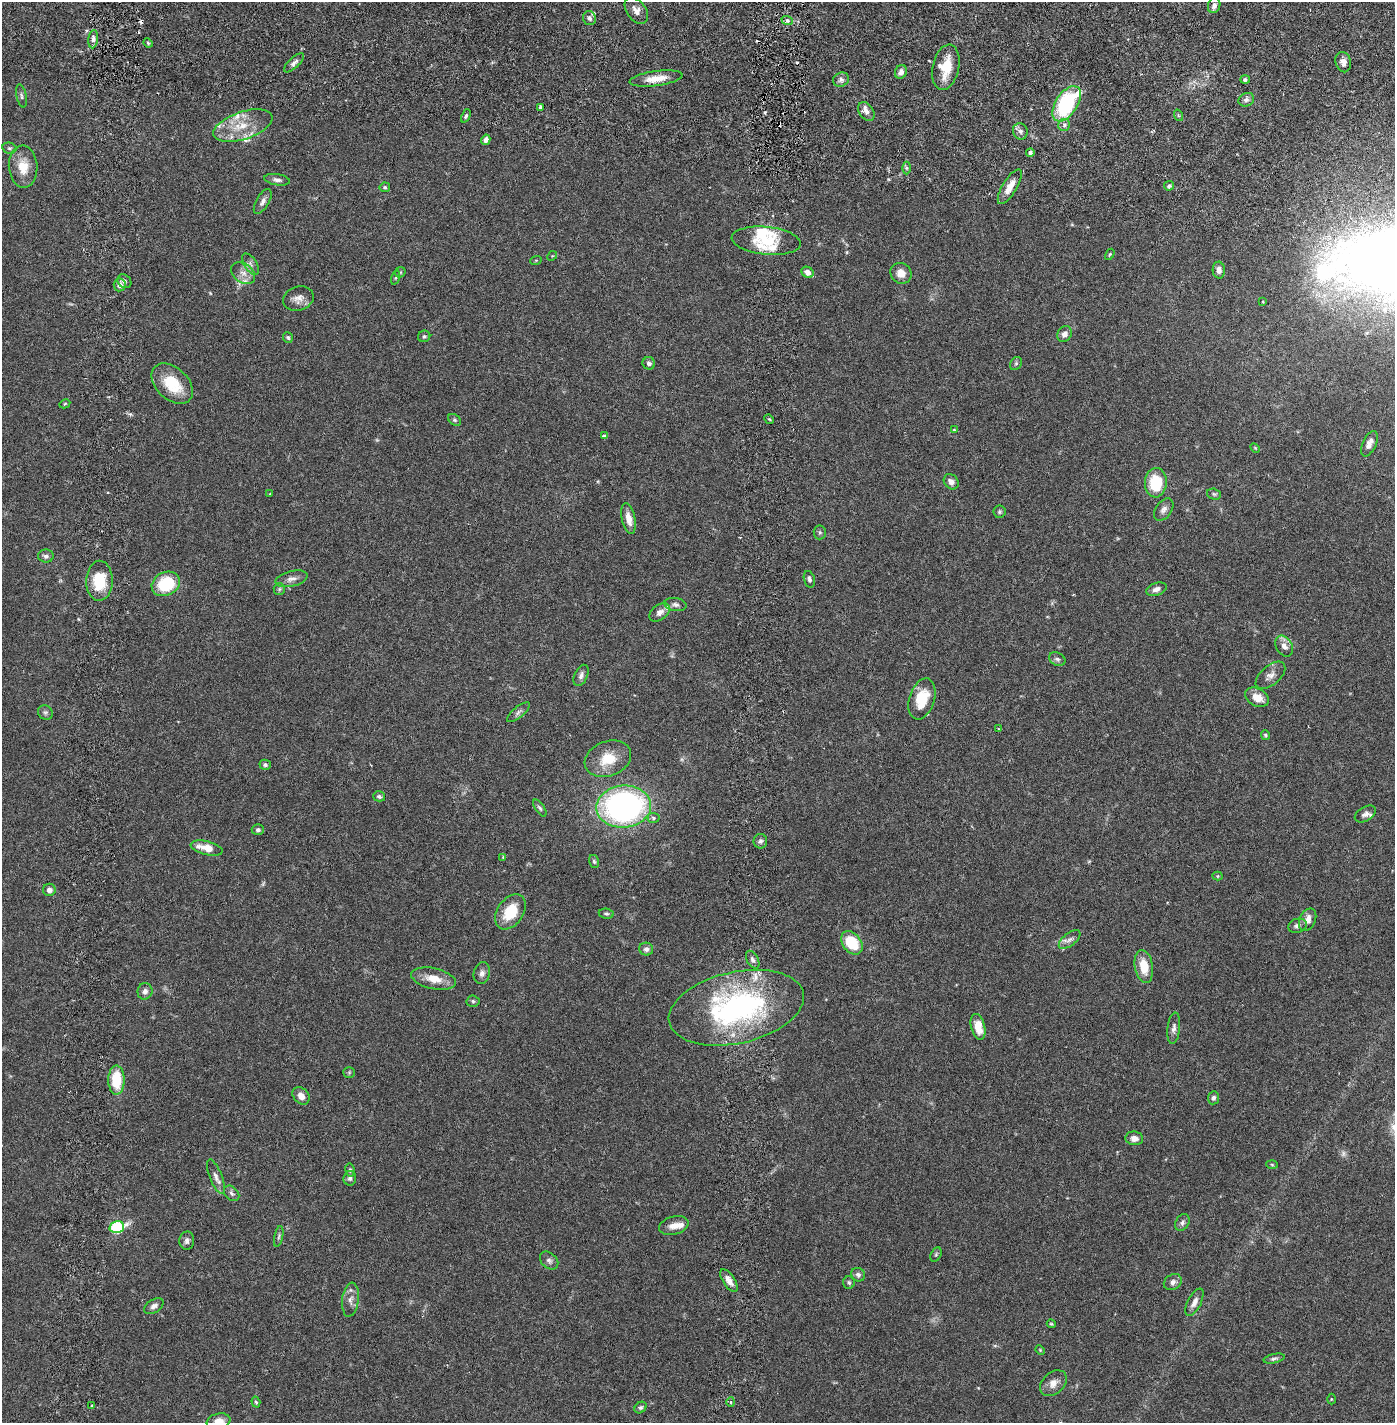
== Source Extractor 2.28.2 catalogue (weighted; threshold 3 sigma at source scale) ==
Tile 7 of 4 x 4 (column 3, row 2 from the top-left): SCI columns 2888-4280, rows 2930-4350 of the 5885 x 5856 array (HDU 1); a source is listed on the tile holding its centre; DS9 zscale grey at full resolution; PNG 1397 x 1425 px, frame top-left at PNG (2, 2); each listed source drawn as its Kron ellipse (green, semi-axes under 4 px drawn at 4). Shown black and unused: <1% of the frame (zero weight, under 2 of 6 exposures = <1% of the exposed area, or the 3 px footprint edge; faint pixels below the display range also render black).
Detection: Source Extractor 2.28.2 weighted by HDU 2 'WHT'; one run over the whole footprint, this tile lists its part. Background 0.0405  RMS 0.004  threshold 0.0165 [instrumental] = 3 sigma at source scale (4.09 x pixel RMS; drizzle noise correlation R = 1.36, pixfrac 0.8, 0.05/0.05 arcsec/px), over >= 5 px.
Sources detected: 175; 5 too faint to see at this stretch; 3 cosmic-ray / hot-pixel residue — neither listed nor drawn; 15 inside a brighter listed object's ellipse — not listed separately; the other 152 listed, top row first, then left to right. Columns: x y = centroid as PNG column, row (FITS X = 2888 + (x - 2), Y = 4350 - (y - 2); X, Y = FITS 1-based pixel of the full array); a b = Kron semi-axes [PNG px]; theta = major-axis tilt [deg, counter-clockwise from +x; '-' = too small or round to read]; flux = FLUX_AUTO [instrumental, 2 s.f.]
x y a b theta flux
1214 5 8 6 73 0.99
636 11 15 9 -55 1.9
589 18 7 6 - 0.77
787 20 6 3 -19 0.44
93 39 9 5 83 0.81
148 43 5 4 - 0.31
1343 62 10 7 -75 1.4
294 63 13 5 43 0.88
946 67 23 13 79 5.8
901 72 7 6 - 1.2
656 78 26 7 8 3.5
1245 79 5 4 - 0.62
841 80 8 7 - 0.81
21 96 11 5 -79 0.62
1246 100 8 6 26 0.8
1067 104 20 10 57 25
541 107 4 3 - 0.72
866 111 10 7 -55 1.3
1178 115 6 3 -72 0.3
466 116 7 4 69 0.43
1064 125 6 6 - 0.7
243 126 31 13 19 6.3
1020 131 8 7 - 0.91
486 140 5 4 - 1.1
9 148 7 5 -13 0.48
1030 152 4 4 - 0.72
23 167 21 14 -87 4.4
906 168 6 4 -89 0.43
277 180 13 5 -9 0.88
1169 186 5 4 - 0.63
385 187 5 5 - 0.4
1010 187 20 7 59 3.1
263 201 14 6 60 1.1
766 241 35 14 -6 7.3
1110 254 6 3 59 0.27
552 256 5 4 - 0.24
536 260 6 3 19 0.23
250 264 12 6 -57 0.98
1219 270 8 6 -86 1
400 272 6 5 - 0.31
808 272 6 5 - 1.5
243 273 13 9 -37 2
901 273 11 10 - 2.3
396 278 7 3 71 0.34
124 281 7 6 - 0.76
120 285 6 6 - 1.1
298 299 15 12 18 1.9
1263 302 3 2 - 0.15
1064 334 8 6 59 1.3
424 336 6 6 - 0.51
288 338 5 5 - 0.42
649 363 6 6 - 0.84
1016 363 7 5 55 0.44
172 384 24 16 -43 8.2
65 404 5 4 - 0.28
769 419 5 4 - 0.23
454 420 7 5 -41 0.43
954 430 4 4 - 0.28
604 436 4 3 - 0.65
1369 444 13 6 66 1.5
1255 448 6 3 -45 0.22
951 482 8 7 - 1.2
1156 483 15 11 87 9.6
270 494 3 3 - 0.2
1214 494 7 5 -15 0.45
1164 510 12 8 54 1.1
1000 512 6 6 - 0.46
629 519 15 6 -78 2.3
820 532 7 6 - 0.46
46 556 8 6 -2 0.82
291 579 16 7 14 1.4
809 579 8 5 -75 0.61
99 581 20 13 89 8
166 584 15 11 26 12
279 589 6 5 - 0.42
1156 589 10 6 19 1.1
675 605 11 6 -8 0.87
660 612 11 7 39 1.2
1284 646 11 8 -59 1.6
1057 659 8 6 -26 0.73
581 675 11 6 66 0.96
1270 675 18 9 41 1.6
1257 697 13 8 -28 2.9
922 699 21 12 73 6.6
45 712 8 7 - 0.63
518 712 14 5 40 0.79
998 729 3 3 - 0.19
1265 735 5 4 - 0.34
608 759 24 17 21 6.1
265 765 6 5 - 0.59
379 796 6 5 - 0.5
624 806 27 21 5 68
540 808 10 4 -55 0.52
1365 814 11 7 31 0.96
653 818 6 5 - 0.51
258 830 6 5 - 0.59
760 841 7 7 - 0.64
207 848 16 7 -14 3.7
503 857 3 3 - 0.16
594 861 6 5 - 0.38
1218 876 5 4 - 0.29
49 890 6 6 - 0.95
510 912 19 13 55 7.2
606 914 7 5 -7 0.45
1308 920 12 8 64 2
1297 926 9 7 19 0.99
1070 939 13 6 39 1.1
852 943 13 9 -51 8.6
646 949 7 6 - 0.89
753 960 9 6 -62 0.8
1144 966 16 9 -80 4.8
482 973 11 8 78 1.1
434 979 23 10 -13 3.7
145 991 8 7 - 0.97
473 1001 6 5 - 0.46
736 1008 69 36 13 52
978 1027 13 7 -75 3.9
1174 1028 16 6 83 1.1
349 1072 5 5 - 0.3
116 1080 14 8 -90 8.3
301 1096 10 7 -47 1.7
1213 1098 6 5 - 0.65
1134 1138 9 7 -9 1.5
1272 1164 6 4 -3 0.29
350 1170 6 4 -81 0.44
216 1177 18 6 -68 1.3
350 1178 7 6 - 0.7
232 1193 9 6 -46 0.7
1182 1223 9 6 57 0.78
674 1226 15 9 16 1.8
117 1227 7 6 - 24
279 1236 10 4 78 0.53
187 1241 9 7 87 0.91
936 1254 8 5 64 0.41
549 1261 10 7 -43 0.86
858 1275 7 6 - 0.78
729 1280 13 6 -57 1.8
1173 1282 9 7 32 1
849 1283 6 6 - 0.48
350 1300 17 8 83 1.7
1194 1302 15 6 63 1.5
154 1306 10 6 32 0.91
1051 1324 4 4 - 0.25
1040 1350 5 4 - 0.24
1274 1359 11 4 13 0.57
1053 1383 15 10 43 2
1331 1399 5 3 - 0.21
256 1402 5 4 - 0.33
731 1402 4 4 - 0.34
91 1406 3 3 - 0.62
640 1408 6 5 - 0.48
218 1421 12 7 12 2.1
Isophote crosses this tile's border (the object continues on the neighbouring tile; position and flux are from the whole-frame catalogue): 1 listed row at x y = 218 1421